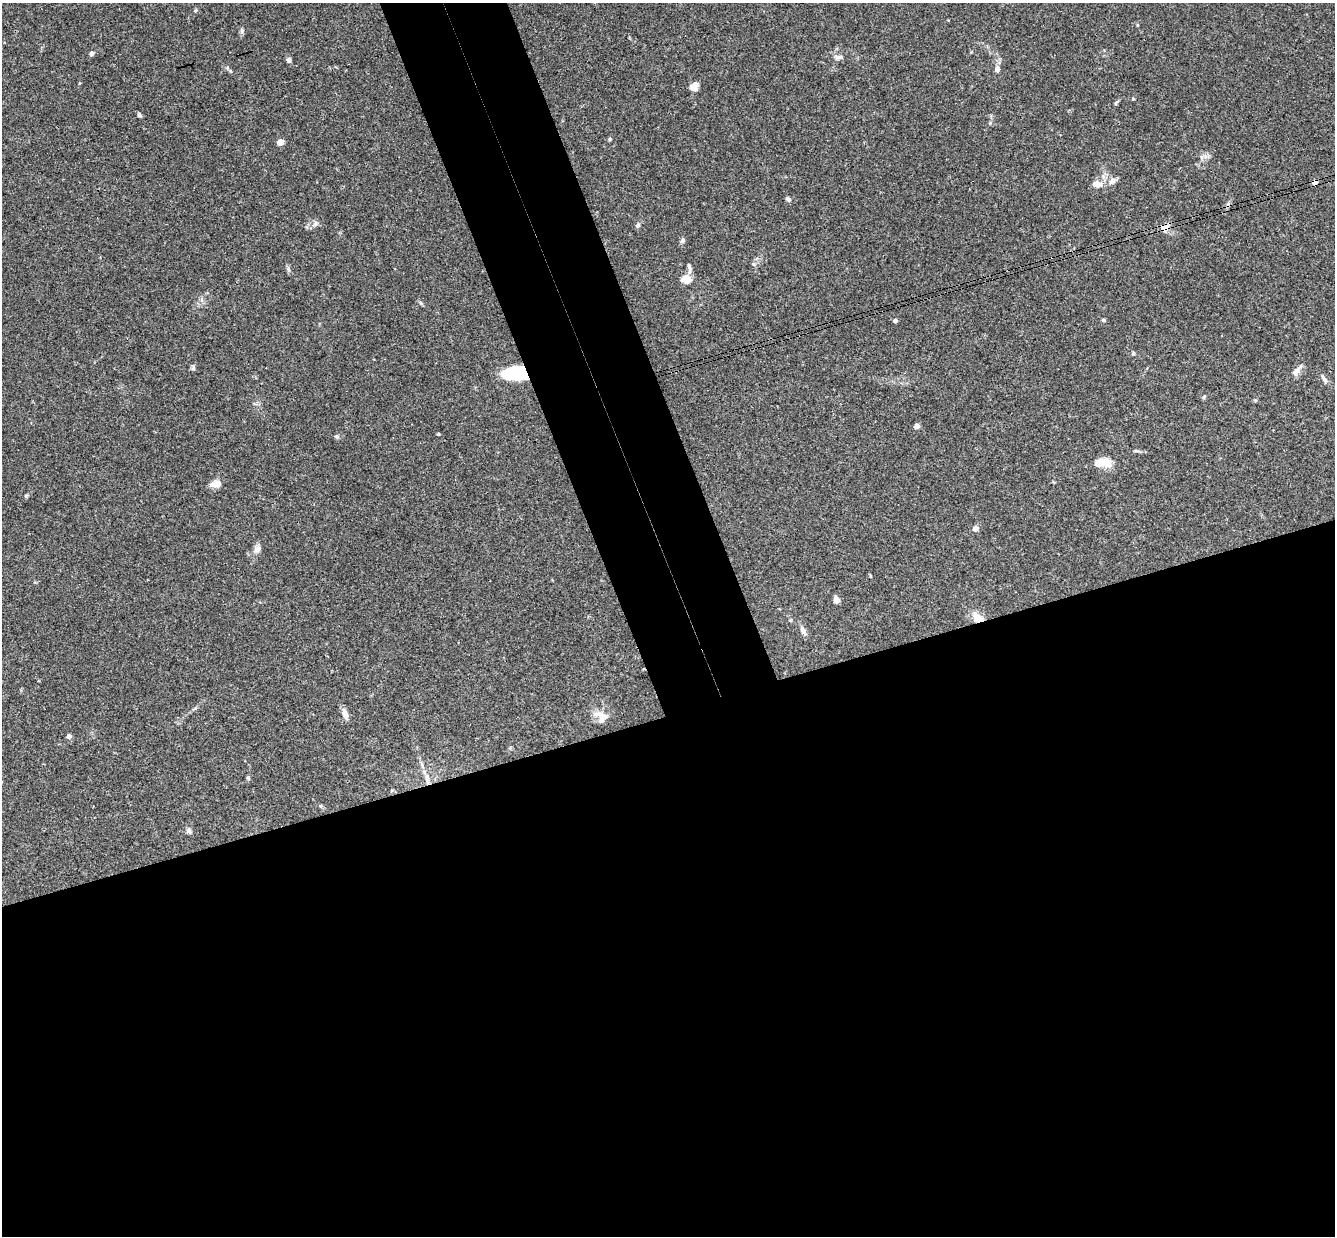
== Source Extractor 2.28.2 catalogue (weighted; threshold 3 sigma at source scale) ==
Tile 15 of 4 x 4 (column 3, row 4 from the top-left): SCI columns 2725-4057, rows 295-1528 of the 5447 x 5401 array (HDU 1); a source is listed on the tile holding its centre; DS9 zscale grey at full resolution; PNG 1337 x 1238 px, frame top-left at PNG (2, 3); no overlay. Shown black and unused: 48% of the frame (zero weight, under 3 of 4 exposures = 6% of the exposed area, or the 3 px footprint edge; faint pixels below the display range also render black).
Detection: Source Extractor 2.28.2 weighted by HDU 2 'WHT'; one run over the whole footprint, this tile lists its part. Background 0.0844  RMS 0.0034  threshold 0.0153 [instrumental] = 3 sigma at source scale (4.5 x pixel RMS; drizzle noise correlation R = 1.50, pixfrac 1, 0.05/0.05 arcsec/px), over >= 5 px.
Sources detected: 55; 1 cosmic-ray / hot-pixel residue — not listed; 2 inside a brighter listed object's ellipse — not listed separately; the other 52 listed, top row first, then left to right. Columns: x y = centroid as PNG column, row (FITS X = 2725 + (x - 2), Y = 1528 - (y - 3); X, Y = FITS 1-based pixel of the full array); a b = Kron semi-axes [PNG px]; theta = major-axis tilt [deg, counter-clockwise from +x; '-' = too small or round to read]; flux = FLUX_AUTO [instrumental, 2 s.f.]
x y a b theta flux
195 10 6 3 45 0.38
242 31 7 5 62 0.63
92 53 6 5 - 0.78
839 57 13 5 -2 1.3
289 60 7 6 - 0.81
997 69 7 6 - 1.3
694 86 11 9 49 2.4
1133 99 4 3 - 0.36
1116 103 6 4 89 0.47
139 115 6 5 - 0.55
610 139 5 4 - 0.39
280 142 4 4 - 5.1
1202 157 7 4 -90 0.74
1112 181 11 7 38 2
1315 182 4 4 - 2.9
1096 184 12 8 -2 2.7
788 199 7 5 -44 0.76
315 224 9 4 55 0.86
638 225 7 6 - 0.72
1164 228 12 10 18 2.4
682 241 7 6 - 0.74
754 264 6 4 -87 0.54
689 267 13 5 -75 1.2
288 269 6 4 -49 0.61
686 279 9 7 -10 5.2
1104 320 5 4 - 0.49
895 321 4 4 - 0.98
1133 353 5 4 - 0.42
193 368 6 5 - 0.62
1296 371 17 7 49 2
516 373 24 13 1 18
1324 379 10 5 -55 1.2
1204 397 5 4 - 0.43
1255 400 5 4 - 0.37
917 426 4 4 - 3.2
438 434 3 3 - 0.45
337 436 8 4 -8 0.54
1107 463 16 12 -18 3.6
217 484 11 7 6 3.2
26 495 6 4 3 0.41
975 528 7 6 - 1.4
257 549 11 7 51 1.6
870 576 5 3 - 0.34
836 599 8 7 - 1.3
977 618 15 9 -44 4.1
803 630 12 6 -62 1.7
345 713 15 7 -71 1.8
603 716 27 10 -19 3.5
69 736 4 4 - 1.6
427 779 13 5 -87 1.8
321 806 5 3 - 0.34
189 831 7 6 - 0.94
Overlapping masked pixels (flux is a lower limit): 4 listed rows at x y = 1315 182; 1164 228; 516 373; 977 618